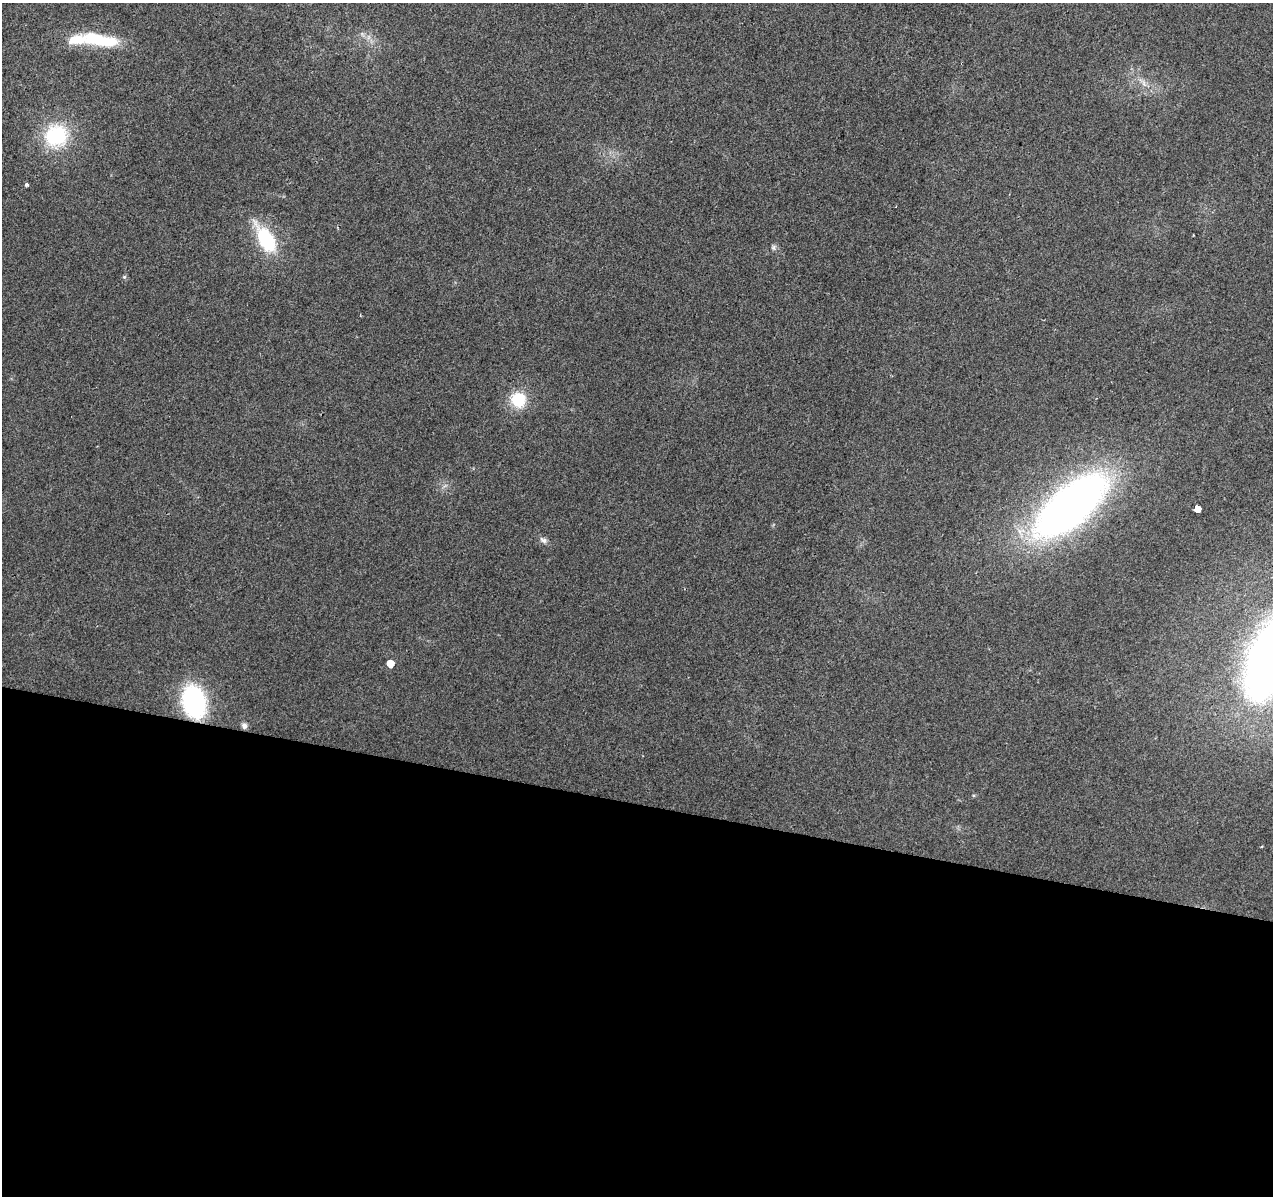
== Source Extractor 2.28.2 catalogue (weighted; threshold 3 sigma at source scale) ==
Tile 14 of 4 x 4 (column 2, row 4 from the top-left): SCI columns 1278-2548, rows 283-1476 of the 5090 x 5277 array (HDU 1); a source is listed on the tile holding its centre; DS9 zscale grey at full resolution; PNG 1275 x 1198 px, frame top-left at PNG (2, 3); no overlay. Shown black and unused: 33% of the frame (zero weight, under 2 of 3 exposures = <1% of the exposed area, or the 3 px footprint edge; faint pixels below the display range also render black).
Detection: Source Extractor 2.28.2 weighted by HDU 2 'WHT'; one run over the whole footprint, this tile lists its part. Background 0.0226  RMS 0.006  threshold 0.0272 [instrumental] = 3 sigma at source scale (4.5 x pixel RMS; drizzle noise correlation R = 1.50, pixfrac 1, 0.0396/0.0396 arcsec/px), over >= 5 px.
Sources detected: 18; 2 cosmic-ray / hot-pixel residue — not listed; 1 inside a brighter listed object's ellipse — not listed separately; the other 15 listed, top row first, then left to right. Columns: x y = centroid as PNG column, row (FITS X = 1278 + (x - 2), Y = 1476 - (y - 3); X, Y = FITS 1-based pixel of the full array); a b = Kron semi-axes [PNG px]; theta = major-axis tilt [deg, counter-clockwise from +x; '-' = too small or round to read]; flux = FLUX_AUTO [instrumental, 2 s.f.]
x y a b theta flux
97 39 43 12 -11 37
1143 83 9 4 -81 1.9
56 136 24 23 - 44
26 185 4 3 - 2.1
266 240 29 14 -60 42
773 247 8 6 66 1.5
124 277 5 5 - 0.93
518 400 15 15 - 22
1071 505 68 29 41 410
1197 509 4 4 - 620
543 540 11 7 -28 2.4
1271 658 75 37 68 430
390 664 5 5 - 9.2
194 702 23 16 -74 110
244 726 7 6 - 2.2
Overlapping masked pixels (flux is a lower limit): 1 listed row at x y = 194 702
Isophote crosses this tile's border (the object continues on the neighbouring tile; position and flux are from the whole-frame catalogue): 1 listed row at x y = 1271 658